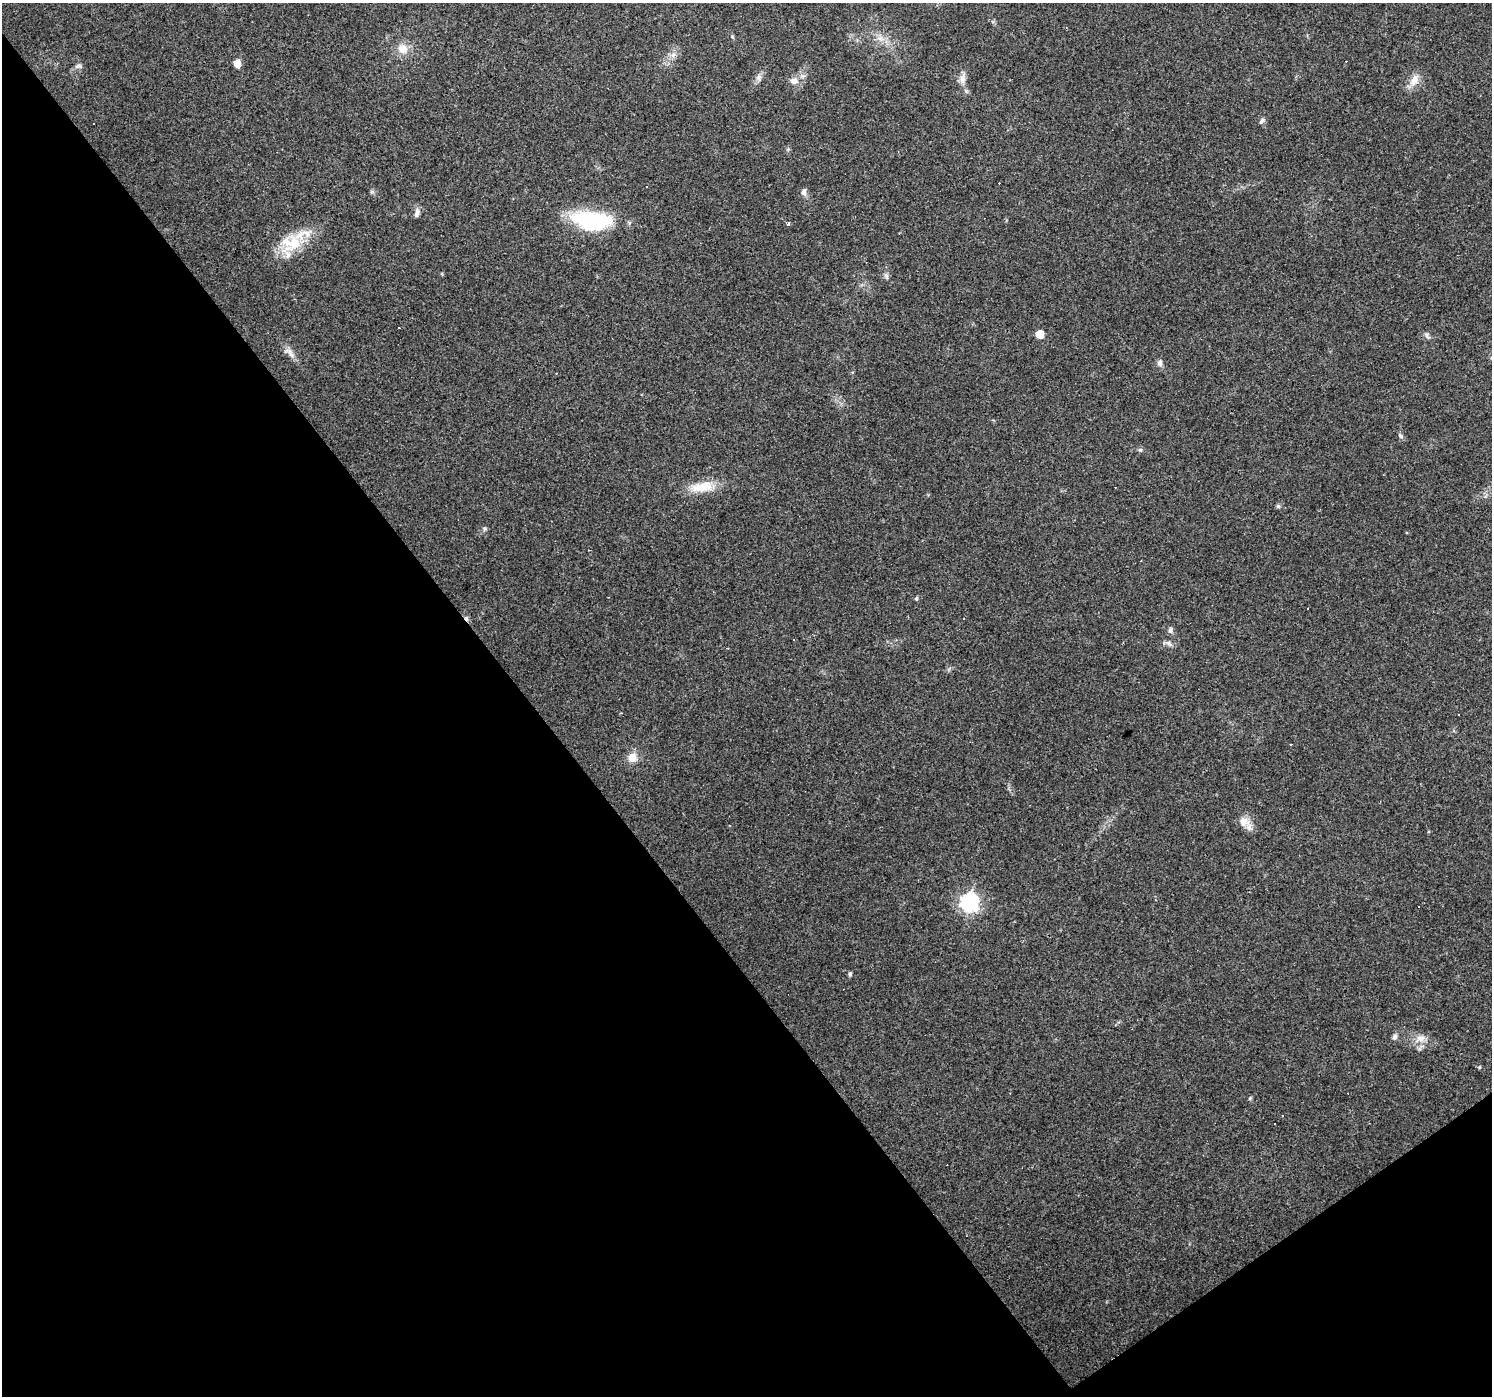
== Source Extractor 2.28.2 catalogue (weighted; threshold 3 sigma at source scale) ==
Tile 14 of 4 x 4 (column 2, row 4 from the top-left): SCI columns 1491-2980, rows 130-1523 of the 5961 x 5898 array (HDU 1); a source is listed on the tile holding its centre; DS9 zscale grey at full resolution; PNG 1494 x 1398 px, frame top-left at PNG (2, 3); no overlay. Shown black and unused: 38% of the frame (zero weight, under 3 of 4 exposures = <1% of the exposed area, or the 3 px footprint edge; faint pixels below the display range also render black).
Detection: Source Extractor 2.28.2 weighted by HDU 2 'WHT'; one run over the whole footprint, this tile lists its part. Background 0.0723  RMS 0.0043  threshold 0.0195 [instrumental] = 3 sigma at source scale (4.5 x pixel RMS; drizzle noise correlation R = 1.50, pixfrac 1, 0.0396/0.0396 arcsec/px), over >= 5 px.
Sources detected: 58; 1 inside a brighter object's white glare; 14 cosmic-ray / hot-pixel residue — not listed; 3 inside a brighter listed object's ellipse — not listed separately; the other 40 listed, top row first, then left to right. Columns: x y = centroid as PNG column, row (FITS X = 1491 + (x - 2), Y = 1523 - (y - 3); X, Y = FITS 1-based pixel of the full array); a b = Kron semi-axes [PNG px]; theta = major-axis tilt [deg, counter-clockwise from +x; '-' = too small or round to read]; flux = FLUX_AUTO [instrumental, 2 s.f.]
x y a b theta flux
880 38 7 4 -19 1.5
403 49 14 12 -31 5.1
673 55 8 6 44 1.7
237 63 6 5 - 5.6
78 66 11 5 7 1.3
759 77 8 6 79 1.5
963 79 13 8 85 2.8
794 81 12 10 -11 3
1413 82 14 11 80 4.2
1262 121 8 5 52 1.1
647 187 3 3 - 0.94
804 192 10 7 -75 1.7
417 213 13 6 79 1.7
593 221 41 20 -6 41
788 224 4 3 - 1.3
294 243 29 20 65 15
886 276 9 5 -75 1.2
1040 334 6 6 - 7.7
1427 336 12 4 -56 1.1
290 353 20 7 -56 2.9
1160 363 10 7 89 1.5
1400 435 9 5 -53 0.91
1140 450 6 5 - 0.82
702 487 34 13 9 10
1278 506 6 5 - 0.85
916 598 5 4 - 0.61
1308 609 3 3 - 0.83
964 618 3 2 - 0.4
1170 630 9 6 89 1.2
793 640 3 2 - 0.41
1168 643 7 6 - 1.3
1458 715 3 2 - 0.36
632 758 11 10 - 4.7
1244 822 16 13 -18 4.6
969 902 8 7 - 140
850 974 6 5 - 0.68
1395 1037 7 6 - 1.3
1420 1039 16 9 21 3.9
1250 1098 5 4 - 0.54
1282 1115 3 3 - 0.62
Unlisted compact peaks at least as high as the median listed source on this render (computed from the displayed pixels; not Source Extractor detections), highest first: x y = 485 528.